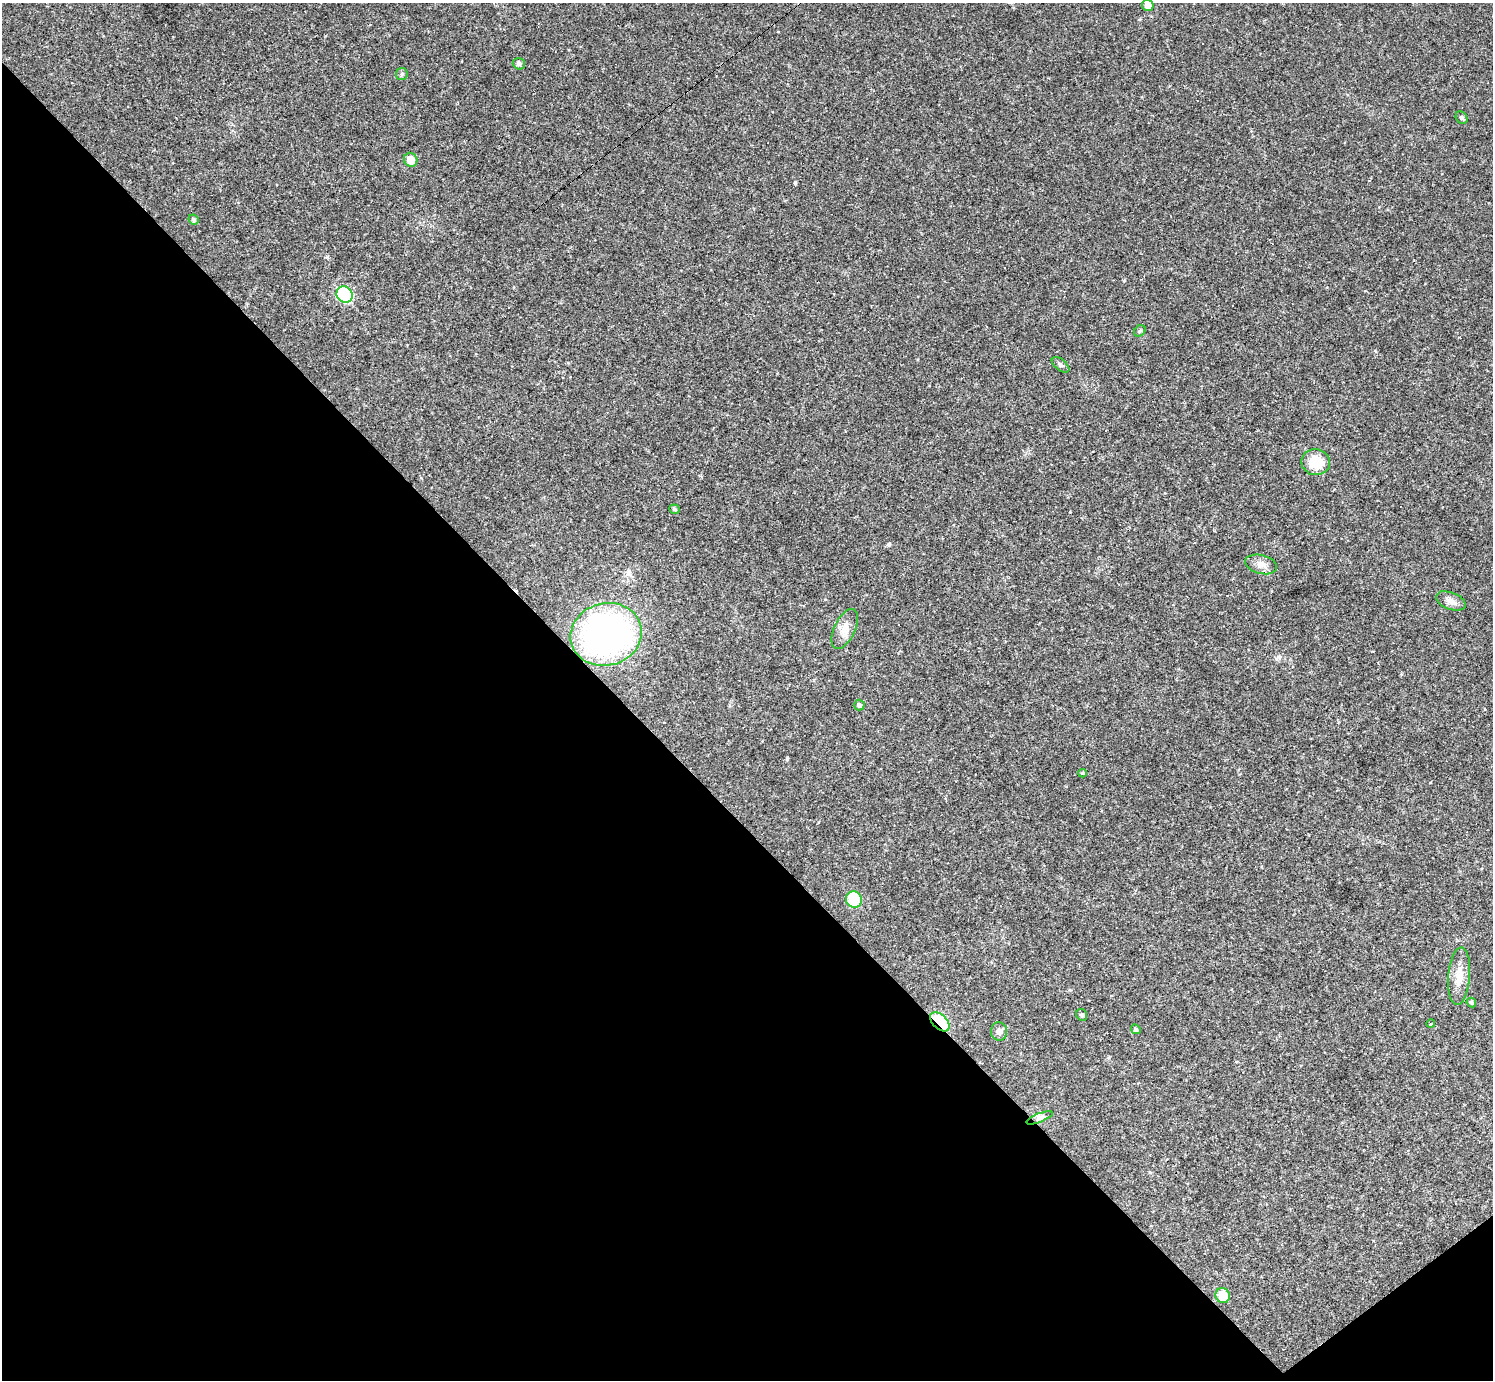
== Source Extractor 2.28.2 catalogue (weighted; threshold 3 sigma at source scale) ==
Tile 14 of 4 x 4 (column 2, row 4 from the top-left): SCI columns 1491-2981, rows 295-1672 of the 5962 x 5960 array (HDU 1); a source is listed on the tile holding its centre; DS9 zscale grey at full resolution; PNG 1495 x 1382 px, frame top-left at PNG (2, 3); each listed source drawn as its Kron ellipse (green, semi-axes under 4 px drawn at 4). Shown black and unused: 42% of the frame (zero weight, under 2 of 3 exposures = <1% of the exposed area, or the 3 px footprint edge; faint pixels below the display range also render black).
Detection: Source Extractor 2.28.2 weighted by HDU 2 'WHT'; one run over the whole footprint, this tile lists its part. Background 0.0346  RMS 0.0055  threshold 0.0246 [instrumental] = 3 sigma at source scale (4.5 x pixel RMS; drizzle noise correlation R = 1.50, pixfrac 1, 0.05/0.05 arcsec/px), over >= 5 px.
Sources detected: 41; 14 cosmic-ray / hot-pixel residue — neither listed nor drawn; the other 27 listed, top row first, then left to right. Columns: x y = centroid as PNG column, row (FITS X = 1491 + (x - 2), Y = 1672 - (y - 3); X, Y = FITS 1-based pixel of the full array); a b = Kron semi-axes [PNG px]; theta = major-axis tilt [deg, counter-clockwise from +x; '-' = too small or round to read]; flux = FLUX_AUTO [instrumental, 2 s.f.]
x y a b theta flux
1148 5 6 5 - 3.5
519 64 6 5 - 1.8
402 74 6 6 - 1
1462 118 7 5 -53 1
411 160 7 6 - 7
193 220 5 5 - 1.3
345 295 8 7 - 51
1140 331 6 5 - 0.85
1060 365 10 5 -39 1.4
1316 462 14 13 - 13
674 509 5 4 - 1
1261 564 16 9 -14 4
1451 601 15 8 -21 3.5
845 629 21 10 64 5.9
606 634 36 31 15 180
859 705 5 5 - 1.6
1082 773 4 3 - 0.93
854 900 8 7 - 23
1459 976 29 11 85 8
1471 1002 5 4 - 0.96
1082 1015 6 5 - 1.1
940 1022 11 7 -43 28
1431 1024 4 3 - 170
1136 1029 5 4 - 1.1
999 1031 9 8 - 2.2
1040 1118 14 4 22 1.8
1223 1296 7 7 - 11
Overlapping masked pixels (flux is a lower limit): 1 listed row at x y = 940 1022
Isophote crosses this tile's border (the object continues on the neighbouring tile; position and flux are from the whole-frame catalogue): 1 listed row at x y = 1148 5
Unlisted compact peaks at least as high as the median listed source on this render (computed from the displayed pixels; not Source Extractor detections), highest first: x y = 795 183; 889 544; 327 257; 787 759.